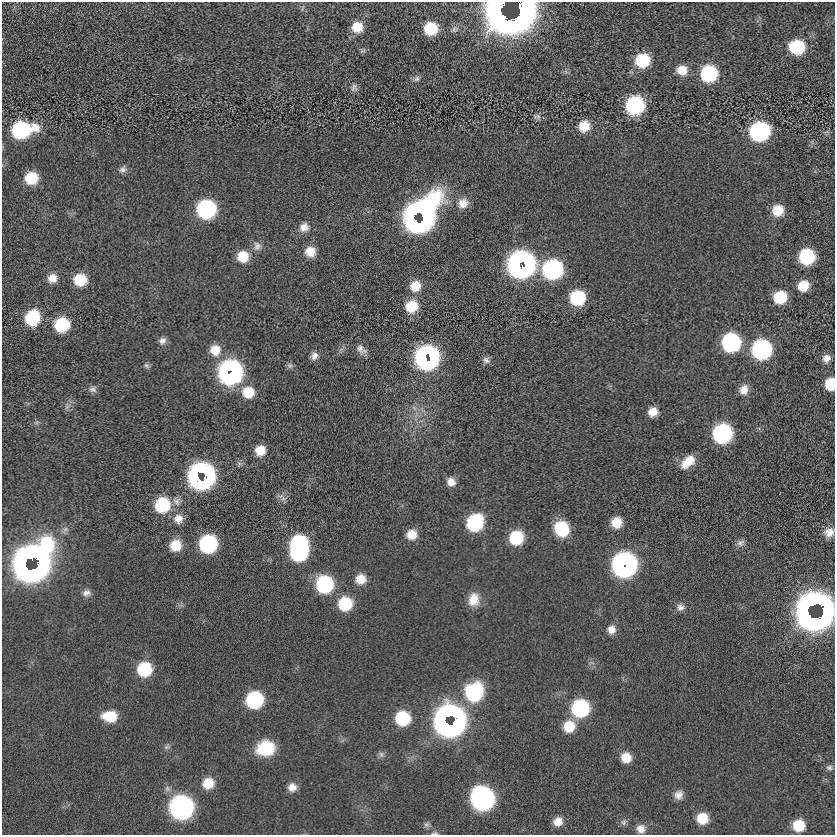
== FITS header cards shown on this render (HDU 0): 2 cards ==
NAXIS1  =                  833
NAXIS2  =                  833

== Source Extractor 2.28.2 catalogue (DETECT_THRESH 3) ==
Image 833 x 833 px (HDU 0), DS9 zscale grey, 1 PNG px = 1 image px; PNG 837 x 837 px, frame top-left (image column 1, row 833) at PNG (2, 2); no overlay
Background 0.00118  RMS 5.3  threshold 16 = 3 sigma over >= 5 px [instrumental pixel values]
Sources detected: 121; all 121 listed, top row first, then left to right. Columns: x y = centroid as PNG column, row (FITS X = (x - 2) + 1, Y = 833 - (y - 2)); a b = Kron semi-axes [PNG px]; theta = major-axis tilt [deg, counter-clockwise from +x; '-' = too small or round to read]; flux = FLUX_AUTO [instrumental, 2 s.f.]
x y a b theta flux
502 5 23 7 49 49000
521 11 32 16 59 160000
502 15 24 11 -49 120000
357 27 12 11 - 6300
430 29 11 10 - 14000
454 29 9 8 - 1300
797 47 11 10 - 22000
642 60 11 11 - 18000
682 70 11 10 - 5200
709 74 11 11 - 37000
416 79 10 7 25 1200
354 87 11 8 73 1400
635 105 12 12 - 44000
537 116 12 6 -10 1100
584 126 11 10 - 6200
22 130 17 11 10 46000
759 131 13 12 - 68000
827 132 9 3 5 580
123 169 11 8 39 1500
31 178 11 11 - 11000
463 203 14 12 33 4000
206 209 12 12 - 57000
778 210 11 11 - 6900
415 213 8 6 47 40000
423 217 29 14 69 150000
415 220 17 9 -57 98000
304 227 12 11 - 3100
257 246 12 10 81 2200
310 252 11 10 - 5000
243 256 12 12 - 7000
807 257 11 11 - 28000
519 264 17 14 22 240000
522 267 9 3 -68 49000
552 269 13 12 - 70000
52 278 11 11 - 3400
80 280 11 10 - 10000
415 286 12 11 - 5700
803 286 11 10 - 6800
780 297 11 10 - 12000
577 298 12 11 - 23000
411 306 12 12 - 9500
32 318 12 11 - 22000
62 325 11 11 - 21000
162 341 10 8 32 1700
731 342 11 11 - 67000
361 349 15 9 -39 2300
215 350 12 12 - 5700
762 350 12 11 - 84000
314 356 10 8 60 2000
430 356 14 8 -73 65000
425 358 14 9 -74 110000
826 358 9 8 - 2400
486 360 10 8 -40 1400
290 365 8 7 - 950
146 366 8 6 -49 840
230 372 13 13 - 190000
830 384 9 8 - 11000
93 389 11 9 -2 1400
744 390 11 9 73 3400
248 392 13 12 - 8100
414 408 7 4 -56 860
653 412 9 8 - 4000
722 434 12 11 - 76000
260 450 9 9 - 5700
688 462 18 10 41 6200
204 475 17 10 -68 100000
198 478 16 9 -66 72000
451 482 10 9 - 3200
283 499 7 4 18 890
177 501 10 10 - 2000
162 505 12 11 - 25000
178 519 13 12 - 3600
616 522 10 10 - 6400
474 523 12 11 - 37000
562 529 13 11 -60 21000
829 532 11 9 36 2900
412 535 10 9 - 4700
516 538 11 11 - 17000
741 543 11 8 34 1500
208 544 11 11 - 52000
299 544 12 10 13 47000
175 545 11 11 - 7400
299 553 12 10 8 43000
31 558 26 16 27 180000
25 564 23 11 -77 130000
624 565 13 13 - 210000
32 570 23 9 14 110000
361 579 11 10 - 5000
324 584 12 12 - 43000
86 593 11 8 12 1700
474 599 16 12 82 5400
345 604 12 11 - 16000
813 604 24 11 6 130000
680 607 11 9 2 1800
812 617 28 17 -8 180000
611 629 10 9 - 2800
144 669 11 11 - 20000
474 692 14 13 - 43000
254 700 11 11 - 38000
580 708 12 11 - 47000
110 716 14 10 -2 9200
402 718 11 11 - 21000
449 721 20 19 - 280000
569 726 13 12 - 8300
167 747 8 6 20 870
266 748 18 14 10 15000
381 754 9 6 -75 1100
626 758 10 10 - 5500
829 768 8 7 - 980
208 783 11 11 - 7200
292 787 10 10 - 2900
678 795 11 9 58 2500
482 798 14 13 - 160000
181 807 13 12 - 190000
702 818 11 10 - 7400
558 821 10 9 - 3600
624 822 9 6 64 1100
427 824 8 7 - 1000
799 825 10 9 - 10000
641 829 10 10 - 2800
435 833 10 4 4 760
At the frame edge (FLAGS 8, measured only in part): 3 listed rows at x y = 502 5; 830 384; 435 833